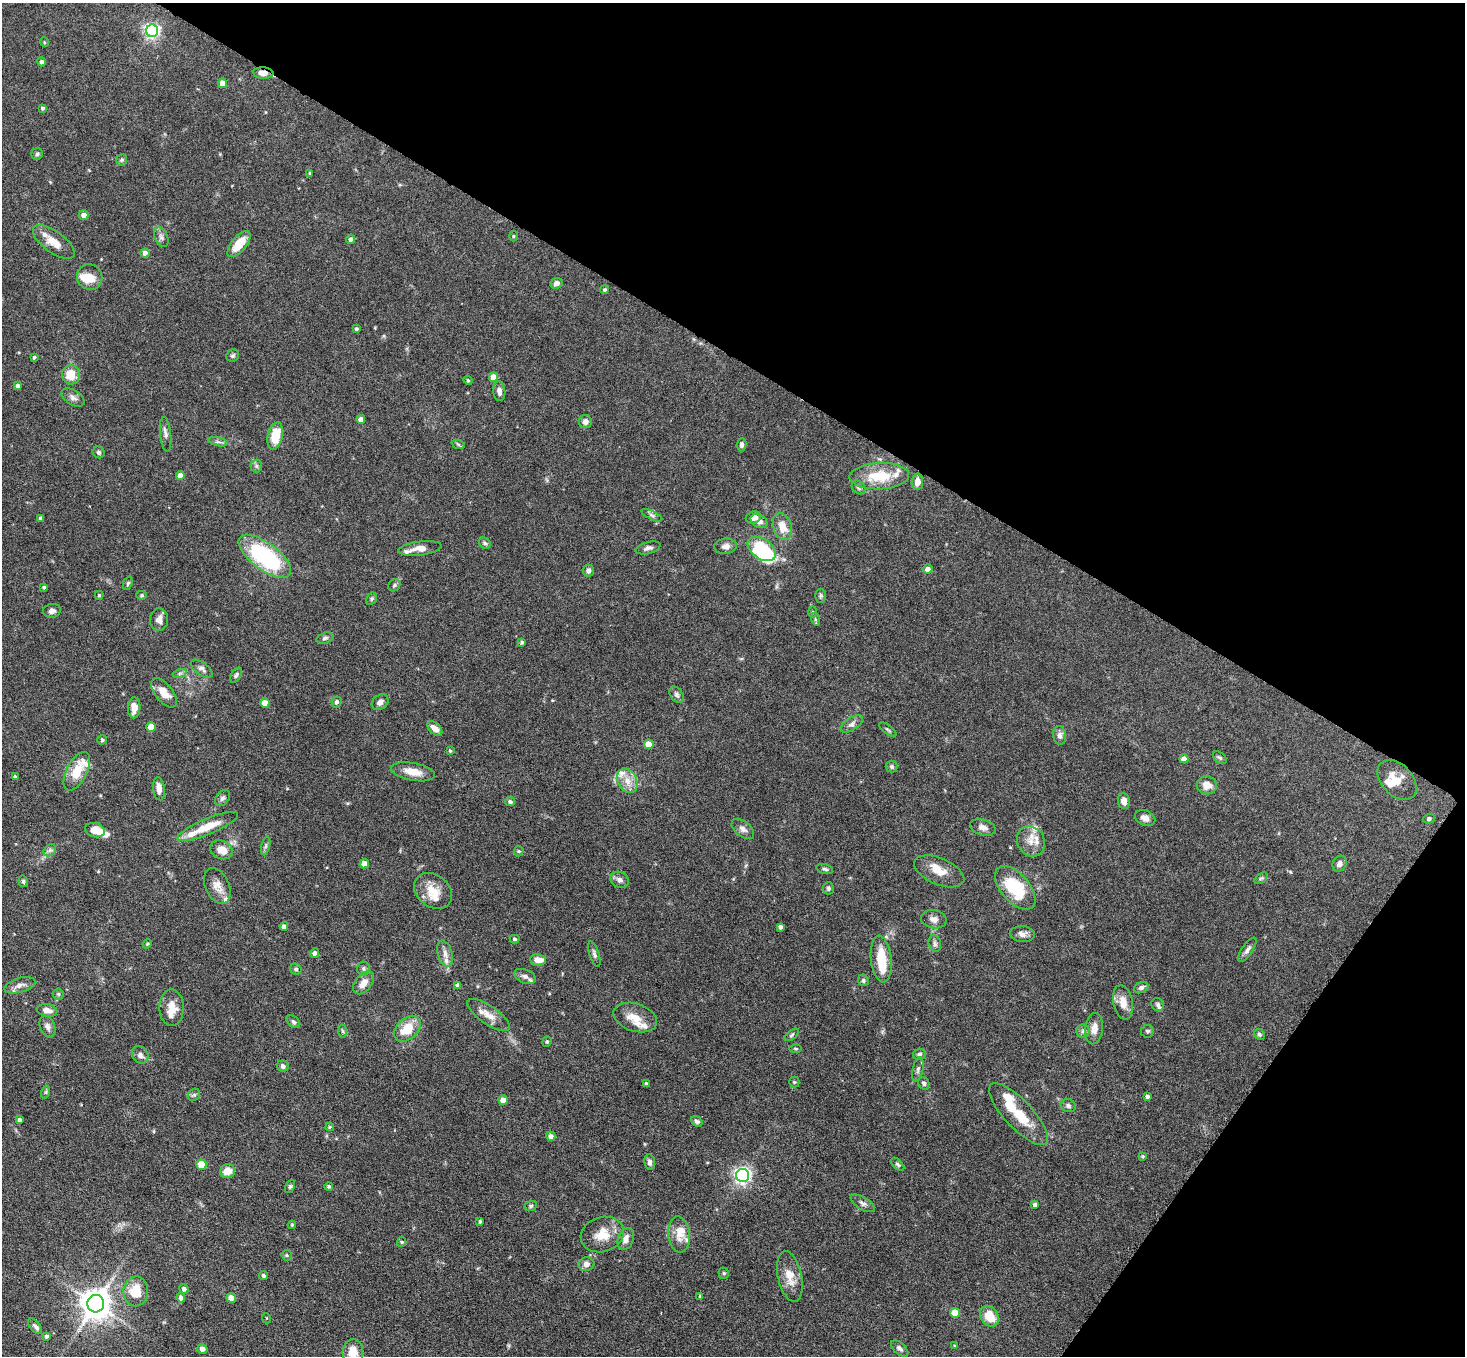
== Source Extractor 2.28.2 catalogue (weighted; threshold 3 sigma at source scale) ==
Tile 8 of 4 x 4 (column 4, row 2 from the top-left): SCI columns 4393-5855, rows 3004-4357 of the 5860 x 5865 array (HDU 1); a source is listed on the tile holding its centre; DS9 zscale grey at full resolution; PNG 1467 x 1358 px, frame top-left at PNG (2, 3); each listed source drawn as its Kron ellipse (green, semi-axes under 4 px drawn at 4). Shown black and unused: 32% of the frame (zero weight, under 4 of 8 exposures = <1% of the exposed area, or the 3 px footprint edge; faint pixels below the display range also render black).
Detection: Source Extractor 2.28.2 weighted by HDU 2 'WHT'; one run over the whole footprint, this tile lists its part. Background 0.0744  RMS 0.0028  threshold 0.0116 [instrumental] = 3 sigma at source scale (4.09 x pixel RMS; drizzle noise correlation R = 1.36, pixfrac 0.8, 0.05/0.05 arcsec/px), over >= 5 px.
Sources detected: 234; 4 inside a brighter object's white glare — neither listed nor drawn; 18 inside a brighter listed object's ellipse — not listed separately; the other 212 listed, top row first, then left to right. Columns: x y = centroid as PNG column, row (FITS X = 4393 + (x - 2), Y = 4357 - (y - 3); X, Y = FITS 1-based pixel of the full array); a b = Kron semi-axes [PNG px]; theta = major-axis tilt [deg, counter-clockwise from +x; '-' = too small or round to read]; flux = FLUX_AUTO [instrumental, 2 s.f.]
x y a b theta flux
152 31 6 6 - 64
44 42 5 3 - 0.21
41 62 4 4 - 0.65
263 73 10 6 -5 2.3
222 83 4 4 - 2.9
43 108 4 4 - 0.49
37 154 6 6 - 0.48
122 160 6 5 - 0.44
310 173 4 3 - 0.35
84 215 5 4 - 1.6
513 236 5 3 - 0.25
161 237 10 6 -66 0.91
351 239 4 4 - 0.82
54 242 24 10 -36 3.5
239 244 16 7 51 5.3
145 253 4 4 - 1.4
90 277 13 12 - 3.8
557 283 6 5 - 1.1
605 290 4 4 - 0.38
356 329 4 3 - 0.5
233 355 6 5 - 0.49
34 357 4 3 - 0.48
71 375 9 9 - 4.7
493 377 4 4 - 3.6
468 380 4 4 - 0.28
18 386 4 4 - 0.99
499 391 10 6 -83 1.1
73 397 13 7 -32 1.2
361 419 4 4 - 1.7
585 422 6 6 - 1.3
166 434 17 5 -84 1.1
275 436 14 7 77 6
218 442 10 4 -13 0.64
458 444 7 4 -20 0.4
741 445 7 4 82 0.77
99 452 6 5 - 0.53
256 466 6 6 - 0.57
180 475 4 4 - 1.8
879 476 30 13 2 9.3
917 482 8 5 83 2.1
858 487 8 6 -48 0.63
652 515 11 4 -25 0.64
41 518 4 3 - 0.7
753 518 8 6 21 1.6
759 521 9 6 -27 1.4
782 527 14 9 -71 3.6
485 543 6 5 - 0.51
726 546 11 7 5 1.4
420 548 22 7 7 2.9
648 548 13 6 14 1
762 549 16 10 -35 23
265 556 31 13 -37 31
928 569 5 4 - 1.4
588 570 6 5 - 0.96
128 583 7 4 70 0.39
394 585 7 5 46 0.49
44 587 3 3 - 0.44
99 595 4 4 - 0.34
142 595 5 4 - 0.37
821 596 7 5 89 0.48
372 599 6 5 - 0.41
52 611 9 7 8 0.96
813 612 6 4 -89 0.33
815 619 6 4 -72 0.42
159 620 11 9 86 1.6
325 638 9 5 16 0.61
522 642 4 4 - 0.35
202 669 12 6 -37 1
180 673 7 4 19 0.48
236 675 8 5 57 0.53
164 693 17 8 -52 3.2
677 695 9 6 -52 0.71
336 702 5 5 - 0.79
380 702 9 7 38 1.1
265 703 5 4 - 4.5
134 708 10 6 86 2.4
852 724 13 6 33 1.1
151 727 5 4 - 4.6
435 728 9 5 -44 1.9
888 729 10 3 -37 0.44
1060 735 9 6 -83 1.1
102 740 5 4 - 0.46
649 744 5 4 - 3.7
450 751 3 3 - 0.38
1220 758 8 5 -40 0.5
1184 759 4 4 - 1.7
892 767 6 6 - 0.44
77 771 21 10 63 5.9
413 772 22 9 -11 3.5
15 777 3 3 - 0.52
1397 780 23 15 -46 4.1
627 781 13 9 -62 2.7
1207 785 10 9 - 2.5
159 789 11 6 -84 1.7
222 798 9 6 51 0.72
1124 801 8 6 -84 1.7
510 802 5 4 - 0.55
1145 818 11 7 -25 1.4
1429 819 6 5 - 0.5
208 827 33 8 23 6.2
983 827 13 8 -17 1.4
743 829 13 7 -39 1.3
95 830 10 7 -14 3.5
1031 841 16 13 -61 3.2
266 846 9 4 77 0.54
50 850 7 5 43 0.67
221 850 11 9 -23 2.8
519 851 5 5 - 0.32
364 864 4 4 - 3
1339 864 8 6 62 1.1
825 869 8 5 -16 0.56
939 871 27 13 -23 3.9
1261 878 7 4 36 0.38
619 880 10 7 -26 1.2
23 881 6 4 -76 0.4
217 886 19 12 -65 2.6
828 888 6 5 - 0.59
1015 888 26 14 -49 14
433 891 21 16 -39 4.8
934 919 13 9 -10 1.5
284 926 4 4 - 1.1
780 927 4 4 - 0.87
1022 934 12 8 -4 1.4
515 939 5 4 - 0.46
147 944 5 4 - 0.28
935 944 8 6 -75 0.7
1247 950 14 5 56 0.97
315 953 5 4 - 0.93
445 953 13 7 -74 1.6
594 954 13 5 -72 0.75
881 959 23 10 -83 7.3
538 960 8 5 -9 2.7
296 969 6 5 - 0.5
364 969 7 6 - 0.57
525 976 11 6 -22 1.2
863 980 6 5 - 0.51
364 983 13 8 52 2.4
20 985 16 7 16 1.4
458 985 4 4 - 0.96
1141 987 7 5 25 0.8
58 994 5 5 - 0.42
1123 1002 17 9 -79 3
1158 1005 7 6 - 0.59
172 1008 18 12 -90 3.8
47 1010 10 6 -9 2
489 1015 25 9 -35 3
635 1017 22 14 -18 4.2
293 1022 8 5 -39 0.55
47 1027 11 7 -70 1.1
407 1029 15 10 43 6.7
1094 1029 16 9 84 2.2
343 1031 6 4 -87 0.38
1083 1031 6 6 - 0.69
1147 1031 6 6 - 0.56
1259 1034 6 5 - 0.46
792 1035 8 4 39 0.41
547 1042 5 4 - 0.35
796 1048 6 3 -1 0.32
919 1054 6 5 - 0.55
140 1055 9 7 -60 1.2
283 1066 6 5 - 1
918 1069 12 5 77 0.82
794 1082 5 5 - 0.31
924 1083 6 5 - 0.62
646 1084 4 4 - 0.59
46 1092 6 4 71 0.35
194 1095 7 5 42 0.51
1147 1097 3 3 - 0.62
503 1100 4 4 - 2.7
1068 1106 7 6 - 0.7
1018 1114 40 14 -47 8.2
19 1120 4 3 - 0.69
697 1121 6 4 -38 0.68
330 1127 4 3 - 0.3
551 1136 5 4 - 1.3
1143 1156 3 3 - 0.32
650 1162 8 5 -84 0.85
898 1164 8 4 -45 0.48
201 1165 5 5 - 6.9
228 1171 7 7 - 3.1
743 1175 6 6 - 86
329 1186 4 4 - 0.47
290 1187 7 4 63 0.45
863 1203 14 6 -31 0.95
1035 1205 4 3 - 0.7
531 1206 6 5 - 0.44
480 1221 3 3 - 0.37
292 1225 4 3 - 0.27
679 1234 18 11 -84 3.3
602 1235 22 17 18 4.9
626 1239 11 7 70 1.7
402 1242 5 4 - 0.31
287 1255 6 5 - 0.34
586 1264 8 7 - 1.3
724 1273 5 5 - 0.34
264 1276 5 4 - 0.43
790 1276 26 12 -78 4
184 1289 5 4 - 0.9
136 1291 15 12 88 5.9
700 1296 4 3 - 0.24
181 1298 4 4 - 0.9
231 1298 5 4 - 3.1
96 1304 8 8 - 450
955 1313 5 5 - 4.5
989 1316 11 8 -56 5
266 1318 5 3 - 0.19
35 1326 9 5 -51 0.72
47 1336 3 3 - 0.53
955 1346 3 3 - 0.24
900 1348 10 5 -41 0.85
202 1349 5 5 - 1.2
353 1352 13 10 86 3.9
Overlapping masked pixels (flux is a lower limit): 1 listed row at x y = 263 73
Isophote crosses this tile's border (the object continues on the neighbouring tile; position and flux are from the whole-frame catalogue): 1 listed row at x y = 353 1352